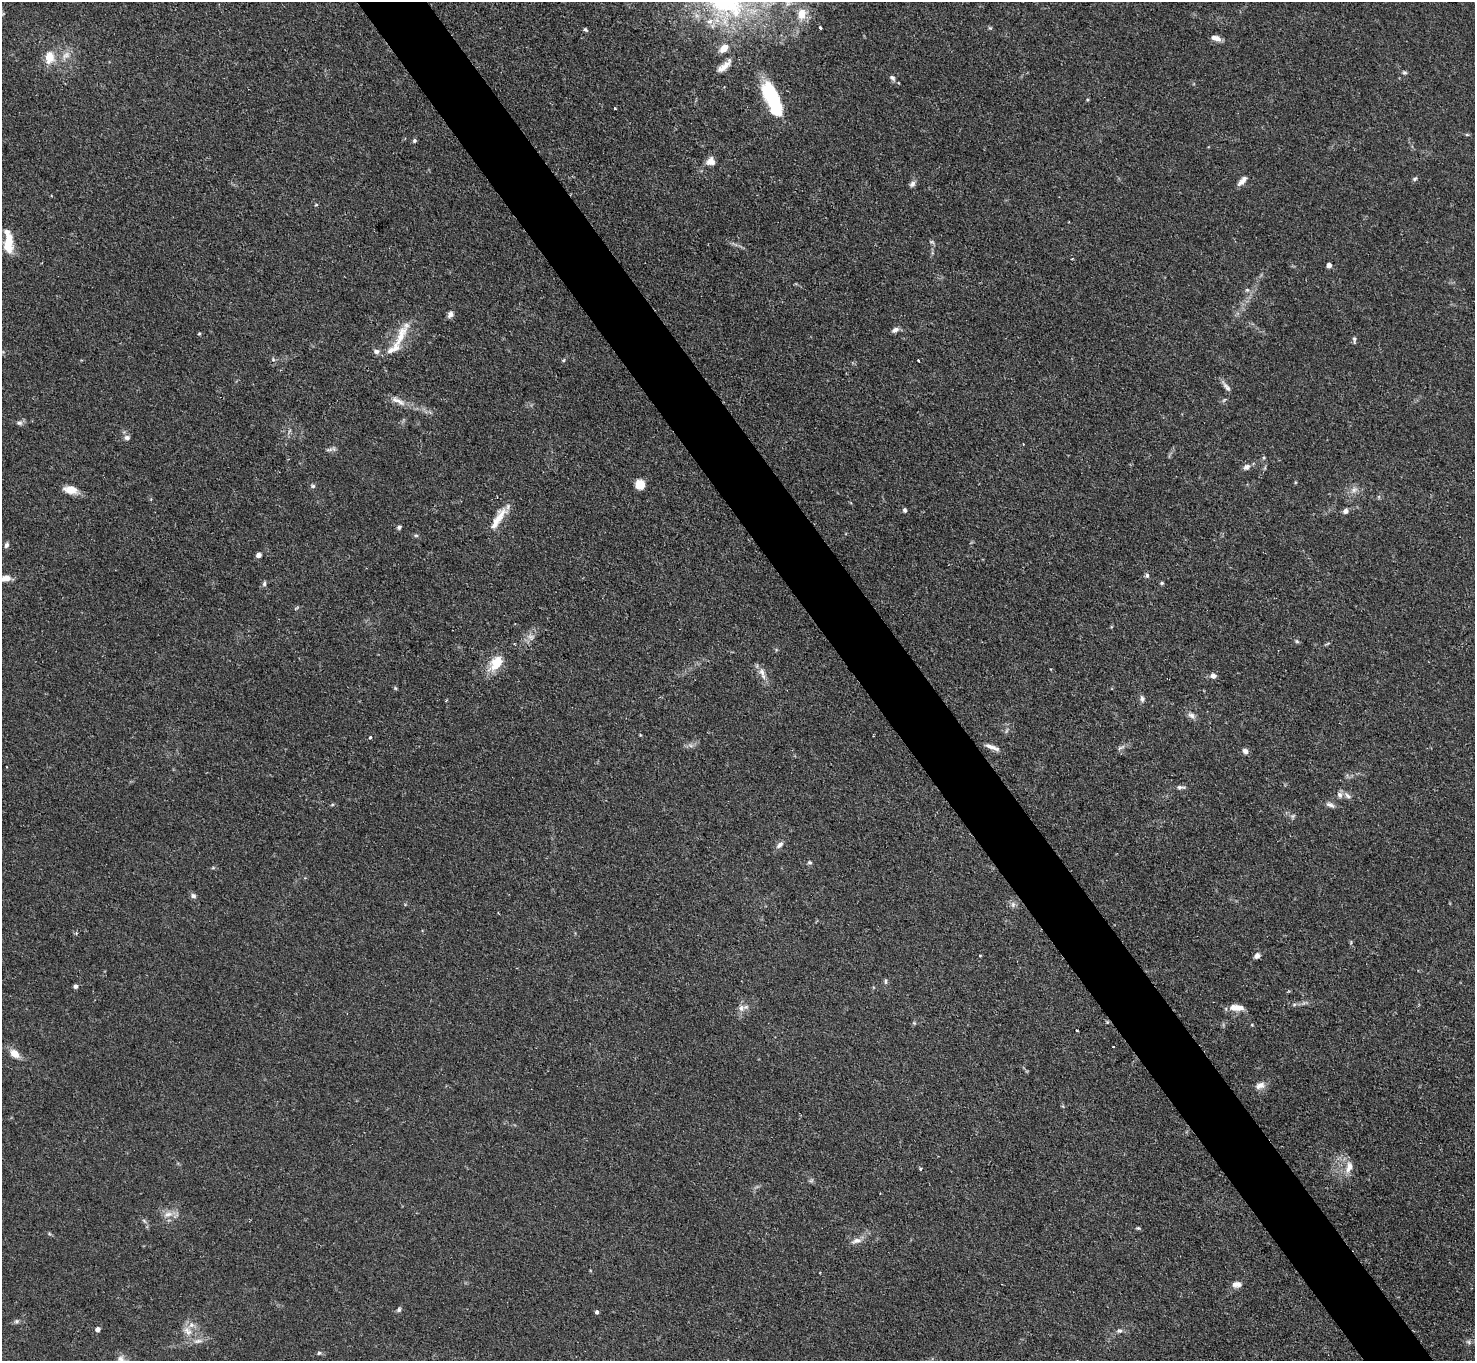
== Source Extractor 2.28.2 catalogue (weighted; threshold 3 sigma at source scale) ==
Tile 6 of 4 x 4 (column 2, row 2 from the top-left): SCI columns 1473-2945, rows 3017-4375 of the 5896 x 5890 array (HDU 1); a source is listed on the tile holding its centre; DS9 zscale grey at full resolution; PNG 1477 x 1363 px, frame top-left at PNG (2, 2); no overlay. Shown black and unused: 5% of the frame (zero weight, under 2 of 3 exposures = <1% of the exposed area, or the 3 px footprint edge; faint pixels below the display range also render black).
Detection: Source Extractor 2.28.2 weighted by HDU 2 'WHT'; one run over the whole footprint, this tile lists its part. Background 0.109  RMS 0.0058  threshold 0.0261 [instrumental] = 3 sigma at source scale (4.5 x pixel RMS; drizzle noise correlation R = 1.50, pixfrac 1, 0.05/0.05 arcsec/px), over >= 5 px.
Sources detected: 105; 6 inside a brighter listed object's ellipse — not listed separately; the other 99 listed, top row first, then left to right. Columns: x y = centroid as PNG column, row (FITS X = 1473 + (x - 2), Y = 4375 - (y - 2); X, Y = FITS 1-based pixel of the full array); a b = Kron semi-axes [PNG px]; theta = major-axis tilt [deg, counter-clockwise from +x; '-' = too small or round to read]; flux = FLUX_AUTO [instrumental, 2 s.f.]
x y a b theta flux
802 14 14 10 82 7.9
820 28 3 3 - 1.6
990 28 5 5 - 0.7
585 30 6 4 -44 0.94
1216 38 12 6 -14 3.6
724 48 9 6 43 6.5
66 55 14 9 45 4.7
49 57 18 12 82 8.9
724 66 22 7 39 5.1
1404 73 7 5 -33 1.1
892 78 9 6 -48 1.8
773 99 34 12 -68 57
1087 100 5 3 - 0.6
615 108 3 2 - 0.51
1467 135 6 3 -19 0.66
414 141 5 5 - 1
711 161 11 10 - 4
1415 179 6 5 - 1.1
1242 181 13 6 46 3.3
912 184 9 7 48 2
316 205 5 3 - 0.5
8 243 25 10 89 13
1329 265 4 4 - 3.7
1247 290 6 5 - 1
450 314 8 6 65 2.2
895 330 8 6 23 2.5
199 334 4 4 - 0.64
401 335 43 11 64 13
1354 339 9 4 89 1.3
376 351 8 6 -12 2.1
273 359 6 5 - 1
564 360 6 3 70 0.66
918 360 2 2 - 0.67
1226 387 17 5 -51 2.4
398 401 24 7 -26 5.4
19 423 8 6 7 1.7
127 438 8 7 - 1.8
329 450 7 4 19 1.3
1246 467 10 7 30 2.5
640 485 7 7 - 12
313 486 7 5 -15 1.1
70 490 17 9 -13 6.9
1354 490 10 8 38 3.1
905 510 6 5 - 1.3
1345 511 7 6 - 1.9
500 517 31 10 63 10
399 527 6 5 - 1.2
416 535 6 4 -1 0.86
6 545 7 5 62 1.5
259 555 4 4 - 3.7
1147 575 7 5 89 1.3
5 578 12 7 5 3.9
1162 583 5 4 - 0.86
264 584 7 5 75 1.3
531 637 9 7 -35 2.8
1297 641 6 5 - 0.89
496 663 21 14 49 13
762 672 15 7 -69 3.8
1213 676 8 7 - 2.5
395 688 5 4 - 0.71
1142 699 10 6 -79 1.7
1191 715 11 7 -36 2.5
370 738 4 3 - 0.71
992 747 20 5 -20 3.6
1121 748 11 4 27 1.7
1245 751 7 6 - 2.4
1180 787 12 5 -3 1.7
1347 795 11 6 -46 2.3
332 805 6 3 19 0.66
1330 805 13 6 -21 2.3
779 845 10 6 40 2.4
810 863 5 5 - 1.1
193 896 7 6 - 1.7
1013 904 9 6 76 2
1257 956 6 5 - 2.8
885 981 8 4 90 0.98
75 986 5 5 - 1.5
1294 1004 6 4 1 1
1234 1007 14 9 -11 5.6
741 1008 10 8 72 3.1
1113 1047 3 3 - 0.76
14 1054 11 7 -37 6.8
1260 1085 13 8 16 3.9
1349 1167 19 9 76 5.5
920 1169 3 3 - 1.6
811 1181 7 4 2 1
168 1214 14 8 13 4.5
144 1221 9 3 -45 1.1
1138 1228 6 4 -19 0.83
856 1241 15 7 13 3.7
1236 1284 12 8 3 3.3
399 1310 6 5 - 1.2
597 1312 4 4 - 1.6
16 1321 7 5 20 1.3
98 1329 6 5 - 2
187 1331 16 9 -47 6
1119 1331 8 6 9 1.7
1468 1342 7 5 -46 1.3
319 1353 5 4 - 0.82
Isophote crosses this tile's border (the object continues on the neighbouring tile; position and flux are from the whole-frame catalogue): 2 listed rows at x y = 802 14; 5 578